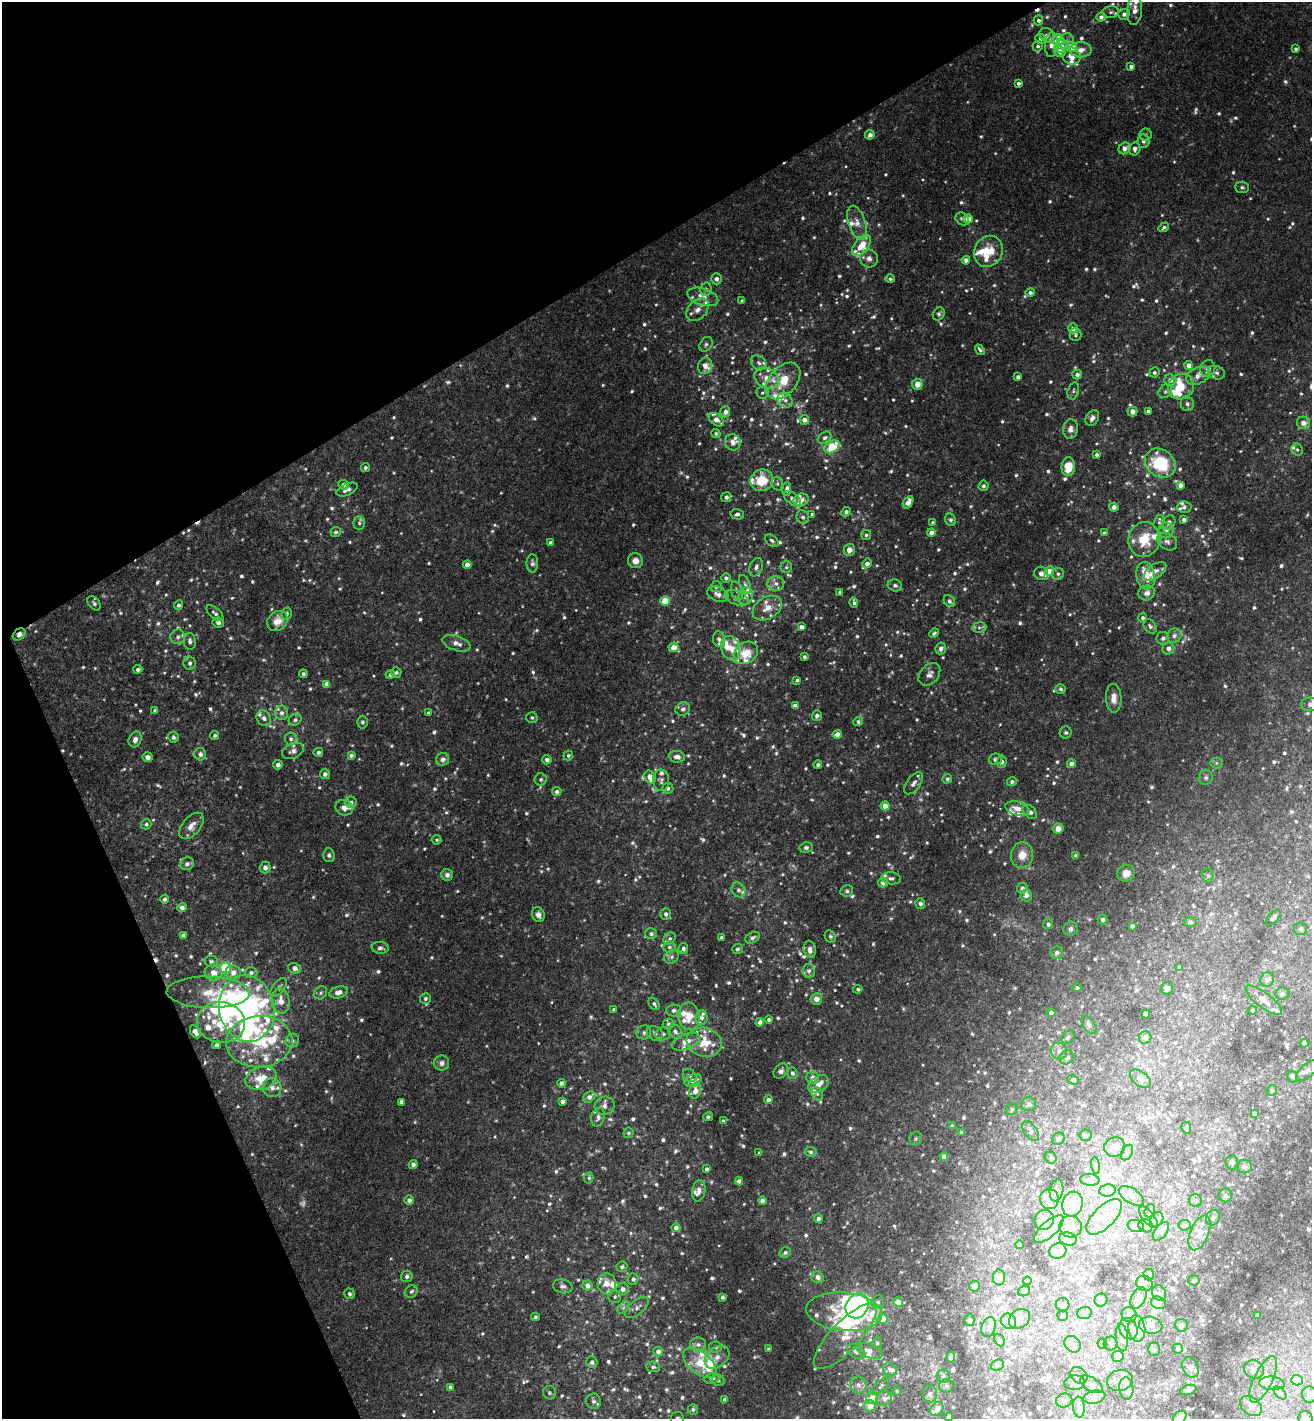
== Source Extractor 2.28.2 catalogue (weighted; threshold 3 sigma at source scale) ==
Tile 5 of 4 x 4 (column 1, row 2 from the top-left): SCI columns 317-1626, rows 2887-4303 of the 5743 x 5775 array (HDU 1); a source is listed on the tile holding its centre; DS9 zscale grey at full resolution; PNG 1314 x 1421 px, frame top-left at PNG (2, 2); each listed source drawn as its Kron ellipse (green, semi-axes under 4 px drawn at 4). Shown black and unused: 26% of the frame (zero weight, under 3 of 4 exposures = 6% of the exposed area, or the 3 px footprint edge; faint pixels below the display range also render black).
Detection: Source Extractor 2.28.2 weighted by HDU 2 'WHT'; one run over the whole footprint, this tile lists its part. Background 0.0355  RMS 0.0051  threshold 0.0228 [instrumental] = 3 sigma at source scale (4.5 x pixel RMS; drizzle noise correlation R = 1.50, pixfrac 1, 0.05/0.05 arcsec/px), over >= 5 px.
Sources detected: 1271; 39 too faint to see at this stretch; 7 inside a brighter object's white glare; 6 cosmic-ray / hot-pixel residue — neither listed nor drawn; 129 inside a brighter listed object's ellipse — not listed separately; of the other 1090, all 500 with FLUX_AUTO >= 1.04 (the completeness limit of this list) listed and drawn (590 fainter detections not listed), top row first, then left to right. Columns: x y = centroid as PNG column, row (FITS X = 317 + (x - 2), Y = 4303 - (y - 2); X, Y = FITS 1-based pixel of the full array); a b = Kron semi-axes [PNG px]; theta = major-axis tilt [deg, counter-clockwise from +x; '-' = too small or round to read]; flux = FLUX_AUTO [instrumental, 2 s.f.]
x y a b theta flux
1135 10 15 7 86 4.7
1111 12 8 6 2 1.4
1124 14 5 5 - 1.7
1101 17 5 4 - 2.4
1038 20 5 4 - 1.7
1047 35 8 6 -44 2.3
1040 39 5 5 - 1.8
1058 40 6 5 - 9
1066 42 8 7 - 2.4
1051 44 12 6 87 5.2
1038 46 5 5 - 1.2
1061 46 7 6 - 3.2
1071 47 5 5 - 8.6
1296 49 4 4 - 1.1
1081 50 11 7 0 4.2
1060 52 5 5 - 3.5
1071 56 9 8 - 6.1
1131 67 4 4 - 1.6
1018 83 3 3 - 1.4
870 135 5 4 - 2.3
1146 135 6 6 - 1
1143 141 6 6 - 1.7
1124 148 6 5 - 3.5
1135 149 6 5 - 2.1
1242 187 7 6 - 1.1
962 219 7 6 - 1.8
968 219 4 4 - 4.2
857 223 17 8 -72 4.8
1164 227 5 4 - 1.2
861 245 12 7 51 9.3
988 251 16 14 60 11
869 258 9 9 - 3
966 260 4 4 - 2.8
716 279 5 5 - 1.9
890 279 5 4 - 1.1
706 289 7 5 76 1.3
1030 292 5 4 - 1.5
703 297 16 8 -18 5
742 301 3 3 - 1.2
698 310 13 9 46 4
939 314 7 5 59 1.3
1073 328 5 5 - 2.9
1075 335 6 6 - 1
706 344 8 6 55 1.4
980 350 6 3 -52 1.3
759 363 8 6 -39 1.7
705 366 8 7 - 3.4
1189 366 4 4 - 3.8
1208 368 8 7 - 3
1154 372 5 5 - 1.3
1216 373 9 6 -20 1.7
1077 374 5 4 - 2.1
1198 376 12 8 22 4.2
1018 377 4 4 - 1.9
766 378 13 9 -28 5.2
1170 380 6 5 - 2.4
783 381 21 13 49 13
917 384 5 5 - 5
1181 387 13 12 - 10
1073 391 9 5 75 1.2
1165 391 7 6 - 1.5
762 393 6 6 - 1.1
785 400 8 6 -49 2.1
1187 404 7 6 - 1.8
1132 411 5 5 - 2.7
1148 411 4 4 - 1.2
725 412 5 5 - 2.9
1092 418 8 6 55 2.3
716 420 8 5 -36 4.2
804 420 5 4 - 3.8
1303 423 6 6 - 3.7
1070 429 10 7 82 3.4
716 434 4 4 - 1.1
825 438 7 5 38 1.6
733 442 8 7 - 2.8
832 447 8 5 33 18
1297 449 6 5 - 1.1
1097 455 4 4 - 1.5
1160 463 16 13 -37 32
365 467 4 4 - 1.2
1068 467 9 6 88 11
762 480 11 10 - 14
777 484 7 5 -70 1.2
343 485 5 4 - 1.9
1180 485 4 4 - 3.2
983 486 5 5 - 1.1
787 489 7 4 83 1.8
347 490 11 5 25 2.1
726 497 5 5 - 1.7
792 499 9 5 -37 1.7
801 500 8 6 27 2.9
908 502 7 4 58 3.2
1114 507 4 4 - 2.6
1184 507 7 6 - 1.5
846 512 5 4 - 1.7
737 514 7 5 -13 2
812 514 4 3 - 1.1
803 517 7 6 - 1.6
1184 519 4 3 - 1.8
950 520 6 5 - 1.1
933 522 4 4 - 1.1
1159 522 7 5 73 1.1
1169 522 7 6 - 1.6
359 523 7 5 -87 1.3
1166 530 8 7 - 2.6
336 532 5 5 - 1.3
931 533 4 4 - 4.9
1104 533 3 3 - 1.2
866 535 5 5 - 1.1
1144 540 17 15 77 14
772 541 8 5 -40 1.3
1167 542 11 8 -34 2.1
550 543 4 4 - 1.9
849 550 6 5 - 3.3
635 561 7 7 - 3.8
532 563 9 5 -90 1.9
867 563 5 4 - 2.3
467 565 4 4 - 3.4
756 567 9 6 69 2.4
786 567 6 5 - 1.1
1049 571 5 4 - 6.4
1155 571 13 7 36 3.1
1041 573 7 6 - 2.3
1058 574 6 6 - 1.3
1146 576 14 9 -81 12
726 578 5 5 - 1.8
776 583 8 7 - 2.7
745 584 9 5 -70 1.4
895 585 7 6 - 1.3
716 587 6 5 - 1.2
737 591 10 5 -74 1.8
840 592 4 3 - 1.2
1147 593 8 7 - 3.1
718 594 11 7 -22 2.8
746 596 9 7 74 2.9
737 598 13 6 -22 2.7
665 601 5 4 - 15
949 601 6 5 - 1.7
94 603 8 5 -49 1.4
854 603 5 4 - 1.6
178 605 5 4 - 1.4
767 608 16 11 32 6.2
215 613 10 5 -41 1.7
287 614 6 5 - 1.4
1143 618 4 4 - 1.1
277 621 11 9 42 6.6
218 623 5 5 - 1.7
1150 626 8 6 -55 1.7
801 627 4 4 - 3.1
979 627 7 5 7 1.2
934 633 5 3 - 1.1
19 634 7 5 39 2.1
1174 636 7 7 - 2.2
178 637 7 7 - 1.8
1163 638 6 6 - 1.9
719 639 8 6 -75 1.9
190 641 8 6 -86 1.7
456 643 14 7 -18 3.8
673 647 5 4 - 6.1
731 648 12 9 -71 5.7
941 648 6 5 - 1.8
1168 648 6 6 - 3
746 653 13 10 35 11
804 657 4 3 - 1
190 663 7 6 - 1.8
138 669 4 4 - 1.6
396 672 5 5 - 1.1
303 674 4 4 - 1.2
929 674 13 9 49 3
390 675 4 3 - 1.2
797 680 4 3 - 1.1
326 684 4 4 - 3.8
1061 689 5 4 - 1.1
1114 698 14 8 -89 4.2
1310 704 9 7 1 1.8
795 706 4 4 - 3.2
683 709 7 6 - 1.8
155 710 4 3 - 1.1
281 713 7 6 - 2.2
428 713 4 3 - 1.2
817 716 5 5 - 1.6
264 718 8 7 - 2
532 718 5 5 - 1.1
295 720 6 5 - 1.4
362 722 6 5 - 1.1
858 722 4 4 - 1.3
1066 733 6 6 - 1.1
837 734 4 4 - 4.6
215 735 4 3 - 1.1
173 737 5 5 - 1.2
135 739 8 6 69 2.7
291 739 6 6 - 1.5
293 751 11 7 24 2.4
318 752 5 4 - 1.6
200 754 6 6 - 2.1
351 755 4 4 - 1.6
568 755 5 4 - 1.1
147 757 5 5 - 2.3
677 757 8 5 -10 2.7
443 759 7 6 - 1.7
995 759 6 5 - 1.2
547 760 5 4 - 2
1002 762 6 4 86 1.6
1216 763 6 5 - 1.1
1071 764 4 4 - 2.7
278 765 4 4 - 2.8
818 765 4 4 - 1.2
325 774 5 5 - 2
650 777 7 5 -62 7.6
1206 778 7 7 - 1.3
541 779 6 6 - 1.4
947 779 5 4 - 1.1
661 780 11 8 -88 1.8
1012 782 5 4 - 1.4
913 783 13 6 54 2.6
668 788 5 5 - 1.3
557 792 4 4 - 1.7
351 802 6 5 - 1.5
885 806 4 4 - 7.1
344 808 9 7 -25 2.6
1017 808 12 7 -15 4.2
1030 812 8 5 -43 2
146 824 5 5 - 1.1
191 826 15 9 50 4.3
1058 829 5 5 - 3.7
436 840 5 4 - 1
806 847 6 5 - 1.4
329 855 7 5 -87 1.2
1022 855 13 11 80 7
1075 856 4 4 - 1.1
187 864 7 6 - 1.9
265 867 6 5 - 1.8
1126 873 9 8 - 4.5
447 875 6 5 - 1.8
1208 876 7 5 -77 1.1
891 878 9 6 -5 1.7
883 883 5 4 - 3.4
1022 888 5 5 - 1.7
738 890 8 6 -53 1.9
847 891 6 6 - 1.1
1026 896 6 5 - 2.4
165 899 4 4 - 1.2
920 904 5 5 - 1.9
182 908 5 4 - 2.2
666 914 5 5 - 1.8
538 915 8 6 -67 2.7
1273 918 9 5 46 1.4
1103 920 5 5 - 1.2
1190 922 6 5 - 1
1048 924 5 5 - 1.9
1132 926 4 3 - 1.1
1070 929 7 6 - 1.9
1301 929 6 6 - 1.2
651 934 6 5 - 1.5
183 935 4 4 - 1.7
830 936 6 5 - 1.1
670 938 6 5 - 1.2
721 938 4 3 - 1.3
752 938 8 5 26 1.8
669 947 6 5 - 1.2
380 948 8 6 -6 1.7
683 948 6 5 - 1.7
737 949 5 5 - 1.1
810 949 8 6 -80 2.9
1057 953 6 6 - 2.1
671 957 8 6 33 1.4
211 961 7 5 -13 1.5
225 968 6 5 - 31
295 968 6 5 - 3.1
1179 968 4 4 - 1.4
809 971 7 6 - 2
233 972 7 7 - 3.7
214 973 9 8 - 4.6
251 973 6 5 - 1.5
1267 979 7 6 - 2.3
279 987 11 6 51 1.7
1077 988 4 3 - 1.1
858 989 4 4 - 1.2
1167 989 6 6 - 2.4
208 992 41 16 -1 16
338 992 9 5 16 3.8
321 993 7 6 - 1.3
1282 993 7 6 - 1.1
425 998 5 5 - 1.1
816 999 6 6 - 3.1
1264 1000 22 7 -37 4.6
281 1001 12 9 -85 6.1
654 1004 7 4 -54 1.2
247 1008 33 27 -79 130
614 1010 3 3 - 1.3
673 1010 7 6 - 1.9
1252 1010 4 4 - 1.5
1051 1013 4 4 - 2.3
1146 1014 4 4 - 2.2
689 1016 14 11 -84 9.1
701 1018 7 6 - 1.9
769 1020 4 4 - 1.3
221 1022 24 20 -6 24
760 1022 4 4 - 3.2
668 1024 5 5 - 1
1089 1025 10 5 -53 1.8
195 1032 7 4 -58 2.7
644 1032 7 7 - 1.7
675 1032 8 6 -45 1.9
655 1033 8 7 - 1.8
663 1034 7 6 - 1.8
1068 1037 7 5 53 1.2
1145 1037 6 6 - 2.3
292 1041 7 6 - 1.3
259 1042 33 25 4 35
686 1042 15 7 21 5.6
704 1042 18 14 -17 15
1304 1043 4 4 - 1.5
216 1045 4 4 - 1.8
1059 1051 9 8 - 2.5
1067 1057 7 6 - 1.3
442 1063 7 7 - 2
781 1071 8 6 49 1.8
1307 1071 13 6 42 2.3
792 1073 5 5 - 1.9
690 1075 7 5 -41 1.2
1292 1076 6 5 - 1.1
261 1078 16 11 16 10
813 1078 6 6 - 3.7
1140 1079 12 7 -38 2.2
1073 1080 6 5 - 1.2
693 1081 9 6 22 2.8
561 1083 4 4 - 2.1
818 1084 11 7 37 5.5
272 1088 9 9 - 3.7
1272 1090 5 5 - 1.1
695 1091 8 6 73 4.8
817 1094 7 5 -55 1.1
589 1097 7 5 37 2.9
768 1100 4 4 - 2.2
562 1101 4 4 - 2.6
401 1102 4 4 - 2.5
1029 1104 7 7 - 2.1
604 1106 10 9 - 2.9
1012 1109 6 5 - 1.1
1254 1114 4 3 - 1.6
598 1117 10 6 76 2.1
708 1117 5 4 - 1.3
723 1121 4 4 - 1.2
952 1126 4 4 - 1.4
1186 1128 6 5 - 2.2
1031 1131 11 6 -53 2.3
628 1133 5 5 - 1.1
961 1133 4 3 - 1.5
1086 1135 6 6 - 1.1
916 1139 7 6 - 1.1
1058 1139 6 6 - 1.1
1115 1147 10 9 - 4.6
810 1152 6 4 -7 1.2
759 1153 3 3 - 1.1
1127 1153 8 5 62 1.2
944 1157 4 4 - 2.3
1051 1158 6 5 - 1.1
1232 1162 7 6 - 1.4
413 1164 4 4 - 1.8
1096 1165 9 4 -81 1.2
1244 1167 8 7 - 1.8
706 1169 3 3 - 1.4
589 1178 5 4 - 1.2
1090 1180 10 6 -4 2
739 1181 4 4 - 1.3
1057 1190 11 6 80 2
1107 1190 8 6 7 1.9
699 1191 11 6 80 2.8
1225 1195 7 6 - 1.6
1131 1196 14 7 -33 3.9
1049 1199 10 9 - 3.2
409 1200 5 5 - 1.7
762 1201 4 4 - 2.2
1196 1201 6 6 - 1.3
1073 1204 12 10 73 5.6
1150 1211 7 5 71 1
1104 1217 23 10 45 8.6
1148 1217 13 6 -51 2.2
1213 1218 8 7 - 1.9
818 1219 4 4 - 2
1157 1219 8 6 56 1.6
1044 1220 10 9 - 8.9
1184 1225 6 5 - 1.3
1136 1226 8 6 -16 3.6
1146 1226 7 6 - 3
1071 1227 11 10 - 4.9
676 1228 4 4 - 2.3
1049 1229 19 7 43 5.1
1161 1231 11 6 53 2.2
1199 1233 18 9 68 4.7
1068 1239 9 6 -18 1.8
1019 1245 4 4 - 3.6
1058 1251 8 7 - 2.6
785 1252 6 5 - 1.4
622 1267 6 5 - 1.2
1149 1275 6 5 - 1.5
407 1276 6 5 - 1.8
817 1277 6 6 - 2.4
999 1277 8 6 -90 1.5
633 1279 5 5 - 1.7
1194 1280 6 5 - 1.1
1027 1281 4 4 - 4.4
1144 1283 8 7 - 2.2
607 1284 10 9 - 6
587 1285 5 5 - 3.4
563 1286 10 7 -12 2.1
974 1286 5 5 - 2.5
623 1289 6 6 - 3.1
411 1291 7 5 42 1.3
1024 1291 6 5 - 1.1
1159 1293 8 7 - 1.6
349 1294 5 5 - 1.4
615 1297 6 6 - 1.5
722 1297 4 3 - 1.2
1138 1298 11 7 64 2.7
1101 1300 6 6 - 1.8
878 1302 7 6 - 1.7
898 1302 5 5 - 4.4
1158 1303 8 6 -22 1.4
1063 1305 7 6 - 1.3
857 1306 13 11 57 66
623 1307 7 4 44 1.2
637 1307 14 7 40 2.3
844 1312 38 19 -5 24
1084 1313 7 6 - 1.4
1062 1315 5 5 - 1.1
1129 1315 7 7 - 2.1
1257 1316 3 3 - 1.3
535 1317 4 4 - 1.1
883 1319 5 5 - 7.2
1019 1319 11 9 37 3
970 1320 6 5 - 1.5
1008 1321 8 7 - 2.1
1151 1325 12 8 -10 4.2
1181 1325 6 6 - 2.2
989 1327 10 7 73 2.6
1128 1329 11 8 -64 3
1137 1329 13 8 -83 6.6
845 1336 43 14 46 13
1122 1338 14 6 -85 2.4
999 1340 6 5 - 1
877 1343 6 5 - 1
1111 1343 7 7 - 1.4
698 1344 8 7 - 2.1
1073 1344 9 7 -47 2.3
1102 1344 5 4 - 1.5
716 1347 6 5 - 1.2
769 1349 4 3 - 1.5
1154 1349 7 5 89 1
1178 1349 5 5 - 1.1
658 1351 5 4 - 2.9
856 1351 9 6 -32 2
869 1351 14 7 -21 3.7
1118 1356 6 5 - 4.5
717 1357 14 9 39 3.7
951 1357 5 4 - 1.6
592 1362 6 5 - 1.5
700 1363 19 10 -40 15
997 1365 7 5 21 1.2
653 1367 7 5 -5 1.3
1190 1367 11 7 -66 2.6
890 1369 7 6 - 1.4
1254 1369 10 9 - 3.9
1079 1375 9 7 -42 2.5
943 1376 6 6 - 1.2
712 1378 7 5 17 1.4
1263 1379 25 9 64 8
718 1380 6 5 - 1.3
1120 1380 13 10 13 5.1
1297 1380 5 5 - 23
1075 1383 10 7 5 2.3
1272 1383 12 6 -4 3.5
1091 1384 12 7 -33 2.8
858 1385 8 8 - 2.5
880 1386 11 5 43 1.5
946 1386 7 6 - 1.4
450 1387 4 4 - 1.4
1126 1388 11 7 -86 7.2
1188 1390 8 4 17 1.3
897 1391 4 4 - 1.1
549 1393 7 6 - 1.1
1280 1393 7 4 -45 1.2
930 1394 9 7 -77 1.9
1309 1394 8 7 - 2.9
1094 1397 11 6 11 2.3
872 1398 6 6 - 6.3
884 1399 8 7 - 2.3
725 1400 4 4 - 2.3
1064 1400 8 7 - 1.8
593 1401 8 7 - 1.6
870 1406 6 5 - 5
1251 1406 12 8 -38 3
1079 1407 10 6 -85 2
937 1409 7 6 - 4.1
693 1410 5 5 - 1.4
949 1417 4 4 - 2.9
1180 1417 8 5 43 4.6
677 1418 6 6 - 1.1
1305 1418 7 6 - 2.3
Overlapping masked pixels (flux is a lower limit): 1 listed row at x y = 19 634
Isophote crosses this tile's border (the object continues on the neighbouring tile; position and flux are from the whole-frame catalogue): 7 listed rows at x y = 1135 10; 1310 704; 1309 1394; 949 1417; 1180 1417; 677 1418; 1305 1418